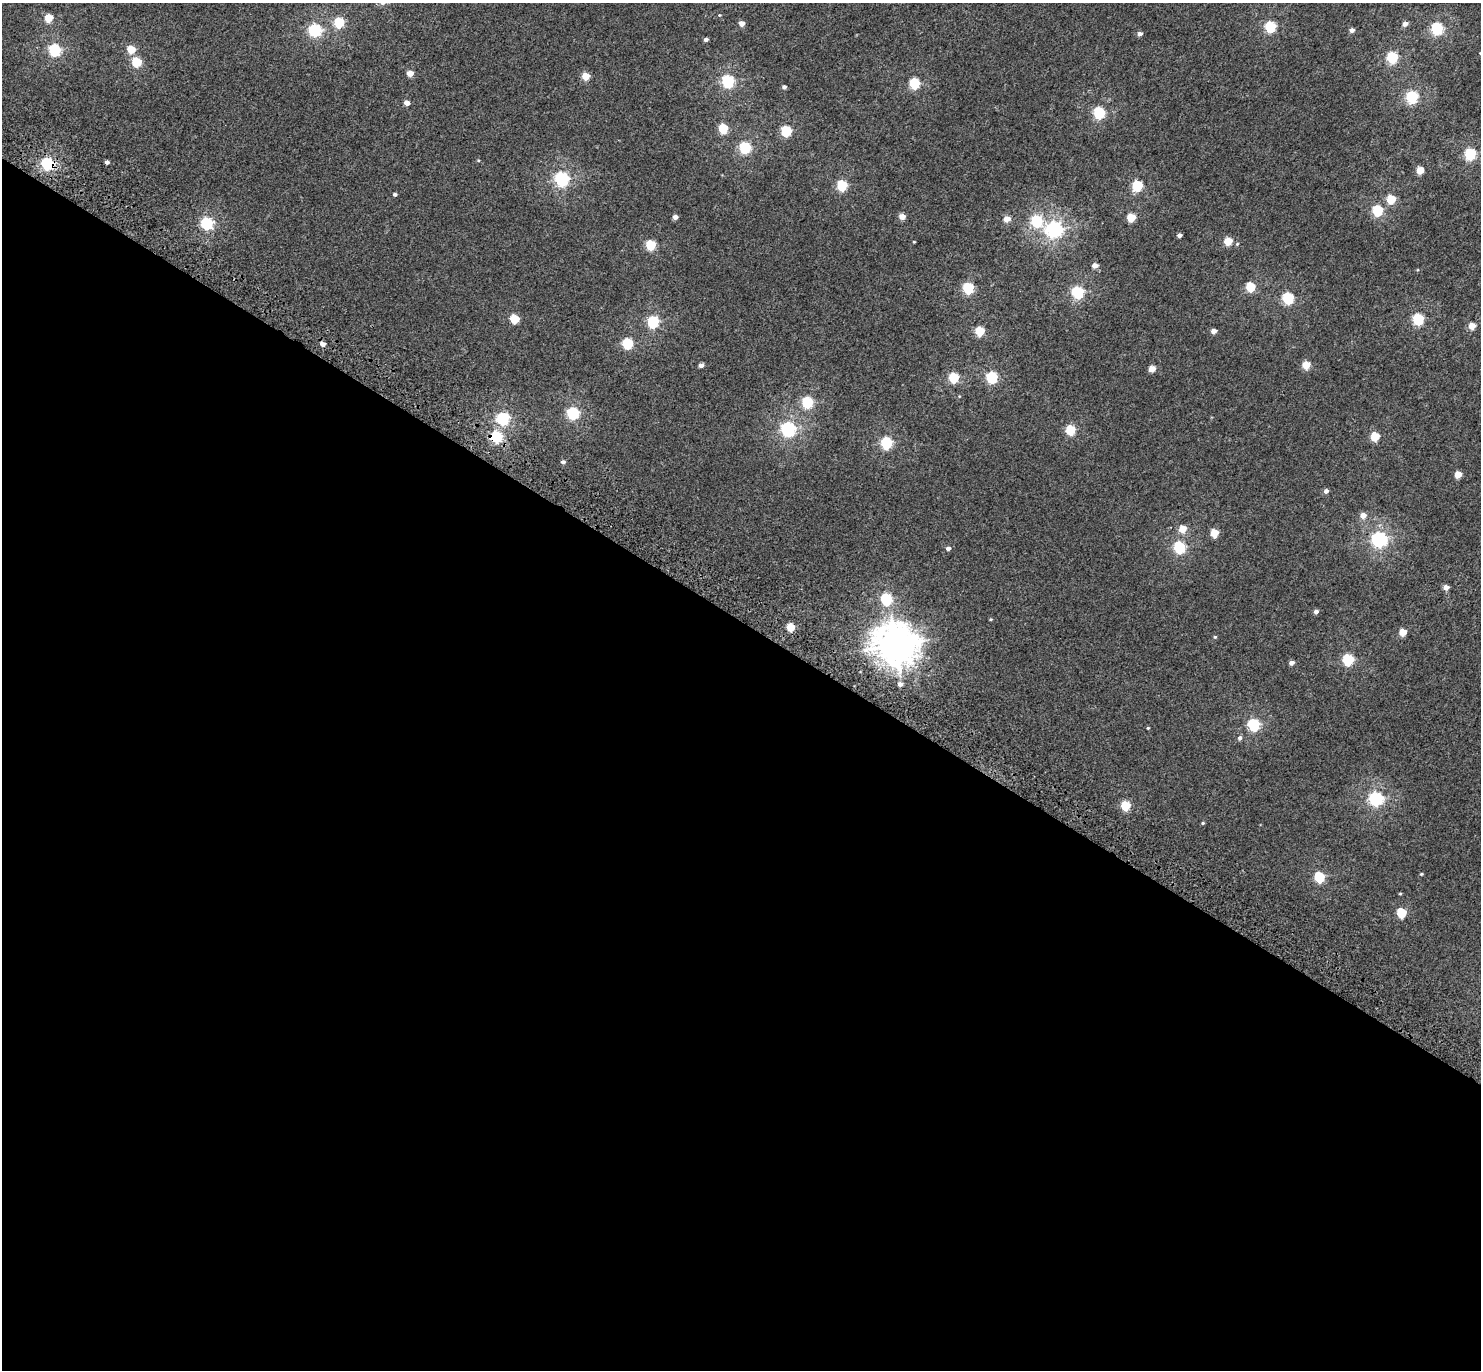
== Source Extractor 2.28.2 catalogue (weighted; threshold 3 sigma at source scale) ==
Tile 14 of 4 x 4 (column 2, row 4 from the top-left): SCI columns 1581-3059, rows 383-1750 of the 6113 x 6171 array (HDU 1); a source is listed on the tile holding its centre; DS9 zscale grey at full resolution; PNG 1483 x 1372 px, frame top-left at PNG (2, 3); no overlay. Shown black and unused: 55% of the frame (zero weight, under 3 of 5 exposures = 6% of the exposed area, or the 3 px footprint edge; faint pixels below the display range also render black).
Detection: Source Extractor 2.28.2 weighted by HDU 2 'WHT'; one run over the whole footprint, this tile lists its part. Background 0.00263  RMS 0.0031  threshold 0.0141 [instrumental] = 3 sigma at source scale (4.5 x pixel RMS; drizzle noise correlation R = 1.50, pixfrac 1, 0.0396/0.0396 arcsec/px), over >= 5 px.
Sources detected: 105; all 105 listed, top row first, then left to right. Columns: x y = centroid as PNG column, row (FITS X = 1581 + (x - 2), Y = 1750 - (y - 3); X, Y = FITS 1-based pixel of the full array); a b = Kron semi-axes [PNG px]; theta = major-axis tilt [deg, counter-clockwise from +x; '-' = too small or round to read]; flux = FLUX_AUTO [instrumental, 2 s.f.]
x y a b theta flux
719 15 4 4 - 0.25
48 18 5 5 - 6.8
339 22 6 5 - 17
742 23 4 4 - 2.5
1405 24 5 4 - 1.7
1270 27 6 5 - 24
1437 29 6 6 - 34
315 30 6 6 - 38
1352 30 4 4 - 1.2
1140 34 5 4 - 1.1
706 39 4 4 - 0.93
131 49 5 5 - 6.9
55 50 6 6 - 34
1480 53 3 3 - 0.19
1392 57 6 5 - 27
136 62 6 5 - 13
410 73 5 4 - 3.1
586 76 5 4 - 6.2
728 81 6 6 - 37
914 83 5 5 - 22
784 87 4 4 - 0.91
1412 97 6 6 - 33
407 103 4 4 - 2.1
1099 113 6 6 - 27
723 128 5 5 - 12
786 131 5 5 - 19
745 148 6 5 - 28
1470 154 6 5 - 28
107 162 4 4 - 0.82
47 164 6 6 - 36
1420 170 5 4 - 5.6
561 179 6 6 - 55
842 185 5 5 - 20
1137 186 5 5 - 21
395 194 4 4 - 0.54
1391 199 5 5 - 9.2
1377 210 5 5 - 21
902 216 5 4 - 2.8
675 217 4 4 - 1.4
1131 218 5 5 - 8
1007 219 5 4 - 3.4
1037 221 6 6 - 25
207 224 6 6 - 36
1054 229 7 6 - 79
1179 235 4 4 - 1
1228 241 5 5 - 7.1
914 242 3 3 - 0.25
650 245 5 5 - 15
1095 266 5 4 - 1.8
1250 287 5 5 - 12
968 288 5 5 - 24
1077 292 6 6 - 33
1288 298 6 6 - 25
514 319 5 5 - 11
1418 319 6 6 - 23
653 322 6 6 - 27
1472 326 5 5 - 4
979 331 5 5 - 13
1214 331 5 4 - 1.8
322 344 5 4 - 1.5
627 344 6 5 - 21
701 365 4 4 - 1.3
1306 365 5 5 - 6.4
1152 369 5 4 - 3.4
992 377 6 6 - 25
953 378 5 5 - 17
959 396 4 3 - 0.2
807 402 6 6 - 26
573 413 6 6 - 33
502 419 6 6 - 33
788 429 6 6 - 61
1070 430 5 5 - 14
1375 436 5 5 - 9.4
496 437 6 6 - 26
886 443 6 6 - 28
563 462 4 4 - 0.8
1458 475 5 4 - 4.4
1326 491 5 5 - 1.1
1363 515 6 5 - 2.4
1182 529 6 5 - 4.3
1214 533 5 5 - 7.1
1379 539 6 6 - 70
1179 547 6 6 - 30
948 548 5 4 - 0.98
1446 587 5 4 - 1.9
886 599 6 6 - 26
1316 612 5 4 - 1
991 619 4 3 - 0.32
790 627 5 5 - 6.7
1403 632 5 5 - 4.9
1215 637 5 4 - 0.33
896 645 15 14 - 470
1348 660 6 6 - 24
1291 663 5 4 - 1.2
900 684 5 5 - 1.3
1253 724 6 6 - 31
1148 728 4 3 - 0.24
1240 738 6 5 - 0.82
1375 799 6 6 - 51
1125 806 5 5 - 11
1203 823 4 4 - 0.33
1421 874 4 4 - 0.27
1319 877 6 6 - 18
1400 893 4 3 - 0.26
1401 913 6 5 - 12
Overlapping masked pixels (flux is a lower limit): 3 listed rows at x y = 47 164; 496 437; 896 645
Isophote crosses this tile's border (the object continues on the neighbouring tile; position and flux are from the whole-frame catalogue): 1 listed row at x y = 1480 53